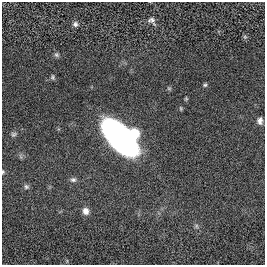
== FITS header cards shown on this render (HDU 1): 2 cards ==
NAXIS1  =                  263
NAXIS2  =                  263

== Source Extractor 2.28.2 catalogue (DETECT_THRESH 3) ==
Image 263 x 263 px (HDU 1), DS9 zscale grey, 1 PNG px = 1 image px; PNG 267 x 267 px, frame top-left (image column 1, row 263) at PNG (2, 2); no overlay
Background 0.00275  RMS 0.035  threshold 0.105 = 3 sigma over >= 5 px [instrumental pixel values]
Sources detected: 15; all 15 listed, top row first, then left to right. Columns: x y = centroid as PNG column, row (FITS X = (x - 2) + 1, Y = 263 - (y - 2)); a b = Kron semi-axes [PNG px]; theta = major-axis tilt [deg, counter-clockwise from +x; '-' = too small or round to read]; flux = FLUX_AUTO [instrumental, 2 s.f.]
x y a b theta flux
151 20 12 8 -45 9.1
75 24 7 7 - 6.5
245 37 6 5 - 3.3
56 55 7 6 - 4.9
53 77 7 5 -82 4
205 85 5 5 - 3.4
260 121 9 6 84 9.1
134 133 7 7 - 66
13 134 7 6 - 5.3
120 137 34 16 -47 900
3 172 5 4 - 2.9
73 180 8 6 -1 6.6
26 187 7 7 - 5.7
86 211 9 7 -83 13
196 226 7 4 -89 4
At the frame edge (FLAGS 8, measured only in part): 1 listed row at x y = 3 172